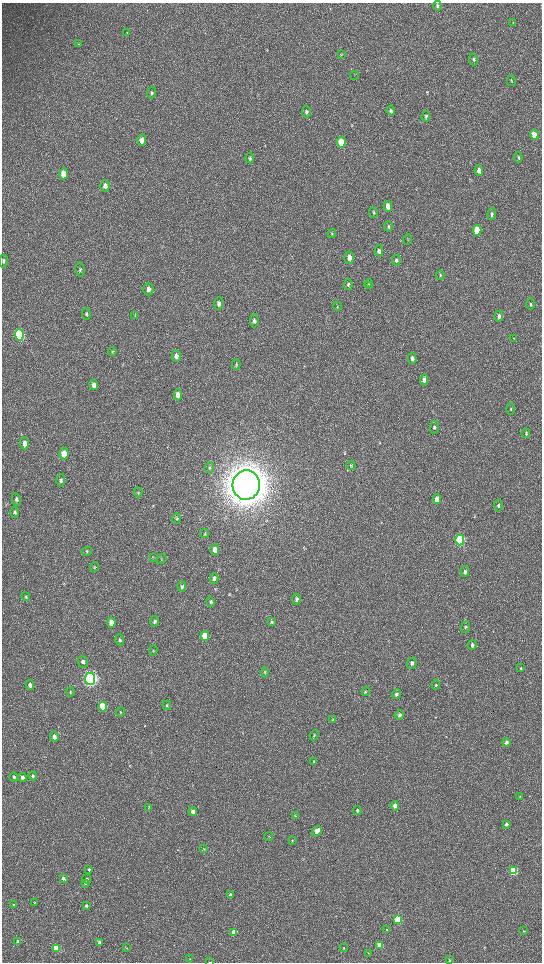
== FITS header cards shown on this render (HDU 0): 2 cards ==
NAXIS1  =                 1080 / length of data axis 1
NAXIS2  =                 1920 / length of data axis 2

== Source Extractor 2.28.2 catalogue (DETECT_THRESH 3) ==
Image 1080 x 1920 px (HDU 0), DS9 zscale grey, zoomed out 1/2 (1 PNG px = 2 x 2 image px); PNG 544 x 964 px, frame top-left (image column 1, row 1919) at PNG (2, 3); each listed source drawn as its Kron ellipse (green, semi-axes under 4 px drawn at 4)
Background 516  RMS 35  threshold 105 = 3 sigma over >= 5 px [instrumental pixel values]
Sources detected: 149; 4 cannot appear on this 1/2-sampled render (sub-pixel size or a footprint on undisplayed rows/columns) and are neither listed nor drawn; the other 145 listed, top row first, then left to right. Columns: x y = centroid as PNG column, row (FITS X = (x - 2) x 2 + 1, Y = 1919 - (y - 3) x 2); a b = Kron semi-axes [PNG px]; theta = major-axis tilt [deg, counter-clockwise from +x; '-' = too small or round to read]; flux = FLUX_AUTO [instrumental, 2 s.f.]
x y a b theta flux
437 6 5 3 - 1.1e+04
513 22 4 2 - 3.6e+03
127 33 3 2 - 3.6e+03
78 44 3 2 - 3.8e+03
341 55 4 2 - 4.6e+03
474 60 6 4 -74 1.3e+04
354 75 4 2 - 3.4e+03
511 81 5 3 - 7.0e+03
152 93 6 4 77 1.4e+04
391 110 5 4 - 1.3e+04
307 112 6 4 -82 1.5e+04
426 116 5 4 - 1.3e+04
534 135 4 3 - 1.2e+05
142 140 5 4 - 6.5e+04
341 142 5 4 - 3.9e+05
518 157 5 3 - 9.8e+03
250 158 5 3 - 8.1e+03
479 170 5 4 - 4.5e+04
63 174 5 4 - 1.1e+05
105 186 6 4 -88 3.6e+04
388 206 5 4 - 6.5e+04
373 212 6 4 -66 1.1e+04
492 214 6 4 86 1.8e+04
389 226 5 4 - 9.3e+03
477 230 5 4 - 3.1e+05
332 234 4 3 - 6.1e+03
407 240 5 2 - 5.9e+03
379 251 5 4 - 2.7e+04
349 257 6 5 - 4.5e+04
396 260 5 4 - 1.2e+04
4 261 6 3 81 1.1e+04
80 270 7 4 -79 1.3e+04
440 275 5 3 - 9.6e+03
348 284 6 4 85 1.3e+04
369 284 4 3 - 6.6e+03
369 286 4 3 - 6.0e+03
148 289 6 5 - 3.0e+04
219 304 6 4 86 2.4e+04
531 304 6 3 -89 1.2e+04
337 306 4 2 - 5.4e+03
86 314 6 4 -79 1.2e+04
135 315 3 3 - 5.0e+03
499 316 5 4 - 3.2e+04
254 321 6 4 88 1.7e+04
19 335 6 4 -86 9.8e+05
514 338 3 2 - 3.3e+03
112 352 4 3 - 6.9e+03
176 356 6 4 -89 3.4e+04
412 359 5 4 - 2.4e+04
236 364 5 3 - 7.3e+03
424 380 5 4 - 2.8e+04
94 385 5 4 - 3.6e+04
178 395 5 4 - 5.2e+04
511 409 6 3 87 9.9e+03
434 427 7 4 87 1.4e+04
526 433 5 3 - 7.5e+03
24 443 6 4 -89 4.2e+04
64 454 6 4 -87 1.3e+05
351 465 4 4 - 7.0e+03
209 468 5 5 - 1.2e+04
61 480 6 4 88 1.7e+04
246 485 14 13 - 2.5e+07
138 492 5 3 - 8.0e+03
16 499 6 4 -79 1.5e+04
437 499 5 4 - 7.3e+04
498 506 6 4 -88 1.2e+04
15 512 5 3 - 1.2e+04
176 519 5 4 - 8.8e+03
205 534 4 3 - 6.1e+03
460 540 5 4 - 9.9e+05
215 550 5 4 - 6.6e+04
87 551 5 3 - 8.0e+03
153 557 3 2 - 4.2e+03
162 559 5 2 - 4.4e+03
95 567 5 4 - 9.3e+03
465 572 5 4 - 1.7e+04
214 578 5 4 - 1.9e+04
182 587 5 4 - 1.2e+04
26 597 4 3 - 6.5e+03
297 599 5 4 - 1.6e+04
211 602 5 4 - 1.3e+04
155 621 5 4 - 1.5e+04
111 622 5 4 - 8.4e+04
271 622 4 3 - 8.9e+03
466 627 6 3 67 9.0e+03
205 636 5 4 - 2.0e+05
120 640 6 4 -74 1.2e+04
472 645 5 4 - 2.1e+04
153 650 5 3 - 6.2e+03
83 662 6 5 - 2.1e+04
412 663 5 4 - 2.5e+04
521 668 4 3 - 5.1e+03
265 672 5 3 - 6.1e+03
90 679 6 5 - 3.5e+06
30 685 5 4 - 3.6e+04
436 685 5 3 - 9.1e+03
366 691 4 3 - 6.9e+03
70 692 4 3 - 6.5e+03
397 694 4 4 - 1.2e+04
167 705 5 4 - 9.3e+03
103 707 5 4 - 4.7e+05
120 712 4 3 - 5.8e+03
399 715 4 4 - 1.7e+04
333 720 3 3 - 5.0e+03
314 735 5 3 - 6.2e+03
54 736 5 4 - 3.6e+04
506 742 4 3 - 1.9e+04
314 761 4 3 - 6.8e+03
33 776 5 4 - 1.1e+04
14 777 4 3 - 1.4e+04
22 777 4 4 - 2.2e+04
520 796 3 3 - 3.2e+03
395 806 4 4 - 3.2e+04
149 807 4 2 - 4.7e+03
357 811 4 3 - 1.2e+04
193 812 4 4 - 2.7e+04
295 816 4 3 - 6.3e+03
506 824 4 3 - 1.7e+04
317 831 6 4 47 5.9e+04
269 837 4 2 - 3.0e+03
292 841 4 2 - 4.6e+03
204 849 3 2 - 3.9e+03
89 869 4 3 - 1.1e+04
513 871 4 4 - 5.7e+05
63 878 4 3 - 1.9e+04
87 879 4 4 - 9.7e+03
85 883 4 4 - 8.9e+03
231 895 4 3 - 1.8e+04
34 902 3 3 - 5.1e+03
13 904 3 3 - 5.4e+03
86 906 3 3 - 1.2e+04
398 920 4 4 - 5.0e+05
387 930 3 3 - 6.1e+03
524 931 4 2 - 3.9e+03
234 932 4 3 - 1.1e+05
18 942 4 4 - 2.9e+04
100 942 3 3 - 2.6e+04
380 945 4 3 - 1.5e+05
56 948 4 3 - 4.0e+05
126 948 4 2 - 3.8e+03
344 948 3 3 - 4.5e+03
368 953 3 2 - 3.6e+03
190 959 3 3 - 6.1e+03
449 960 3 3 - 5.9e+03
210 962 3 1 - 3.3e+03
At the frame edge (FLAGS 8, measured only in part): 1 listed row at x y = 210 962
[4 sub-pixel or undisplayed-footprint detections neither listed nor drawn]